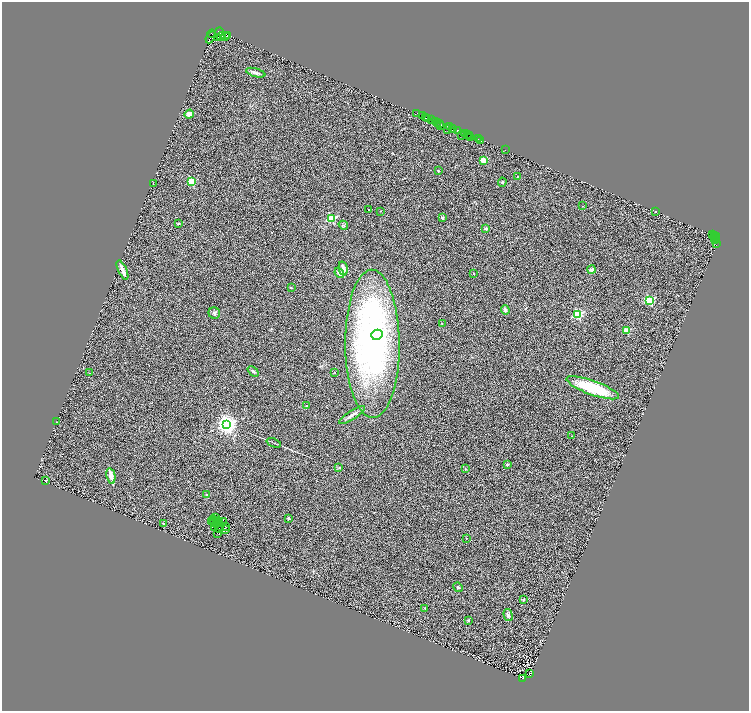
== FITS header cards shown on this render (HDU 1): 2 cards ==
NAXIS1  =                 1493
NAXIS2  =                 1418

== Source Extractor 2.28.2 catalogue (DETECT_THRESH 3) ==
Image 1493 x 1418 px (HDU 1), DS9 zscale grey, zoomed out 1/2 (1 PNG px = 2 x 2 image px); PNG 751 x 713 px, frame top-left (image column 1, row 1418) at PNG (2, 2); each listed source drawn as its Kron ellipse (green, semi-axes under 4 px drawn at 4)
Background 0.778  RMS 0.51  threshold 1.52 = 3 sigma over >= 5 px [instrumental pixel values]
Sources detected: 139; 34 cannot appear on this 1/2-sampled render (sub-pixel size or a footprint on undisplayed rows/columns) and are neither listed nor drawn; the other 105 listed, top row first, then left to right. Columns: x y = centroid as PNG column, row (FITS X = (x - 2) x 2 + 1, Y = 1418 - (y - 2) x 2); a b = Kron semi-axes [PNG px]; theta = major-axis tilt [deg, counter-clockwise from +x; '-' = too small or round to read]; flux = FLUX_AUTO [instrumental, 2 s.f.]
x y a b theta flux
220 32 4 2 - 720
212 34 4 2 - 870
227 35 2 1 - 330
211 37 6 3 60 2600
218 37 3 3 - 1600
221 37 4 3 - 460
225 37 4 1 - 430
256 73 10 4 -15 420
417 113 2 1 - 170
189 114 5 4 - 590
423 116 2 1 - 150
426 117 2 1 - 190
428 118 4 2 - 930
431 120 2 1 - 100
436 121 3 2 - 1700
437 123 2 2 - 440
439 124 2 1 - 230
441 125 2 2 - 530
449 127 4 2 - 1800
453 128 3 2 - 220
448 129 2 1 - 5.6
458 131 2 2 - 600
465 134 2 1 - 790
467 134 2 1 - 160
462 135 2 1 - 230
470 135 3 1 - 260
471 137 2 1 - 100
478 139 2 2 - 920
481 141 2 1 - 30
505 150 2 1 - 69
483 160 3 2 - 2800
438 171 3 2 - 61
517 176 2 1 - 40
191 182 3 3 - 4400
502 182 4 3 - 110
153 183 2 2 - 180
583 206 2 2 - 29
368 209 2 1 - 67
380 211 2 1 - 42
655 211 3 2 - 56
331 218 3 3 - 7200
442 218 2 2 - 590
178 224 3 3 - 120
343 225 5 3 - 120
486 229 2 2 - 550
712 234 2 2 - 380
714 235 2 1 - 240
717 236 2 1 - 94
714 238 2 1 - 47
716 239 2 2 - 81
715 241 4 2 - 390
716 244 3 2 - 31
343 269 7 3 -77 730
591 269 4 4 - 280
122 270 10 3 -65 660
339 273 5 3 - 470
474 274 2 2 - 190
291 288 2 2 - 170
649 300 3 3 - 7500
505 310 4 3 - 250
214 313 6 5 - 230
578 314 3 3 - 9500
442 324 3 2 - 58
627 331 3 3 - 3200
377 335 6 5 - 1800
372 344 74 27 -89 30000
253 371 6 3 -41 160
335 372 2 2 - 52
89 373 2 1 - 25
593 388 28 7 -20 5000
306 406 3 3 - 68
352 415 15 3 33 510
56 422 3 2 - 36
227 424 4 4 - 59000
572 436 3 2 - 52
274 443 7 2 -21 110
507 464 2 2 - 410
339 467 4 3 - 95
466 469 3 2 - 60
111 476 8 4 -79 890
45 480 2 2 - 470
207 495 2 2 - 810
215 518 2 1 - 13
288 518 2 2 - 370
214 519 2 1 - 18
216 521 2 1 - 14
212 522 3 1 - 45
214 522 2 1 - 26
223 522 2 1 - 47
164 523 2 2 - 350
220 523 2 1 - 70
217 525 3 2 - 86
214 527 2 1 - 38
225 527 4 2 - 140
219 529 2 1 - 43
225 530 2 2 - 31
217 533 2 1 - 29
466 538 2 2 - 64
458 587 5 3 - 140
523 600 3 2 - 300
425 608 4 2 - 60
508 615 6 4 -74 220
468 620 4 3 - 100
529 673 3 2 - 110
522 678 2 1 - 93
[34 sub-pixel or undisplayed-footprint detections neither listed nor drawn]